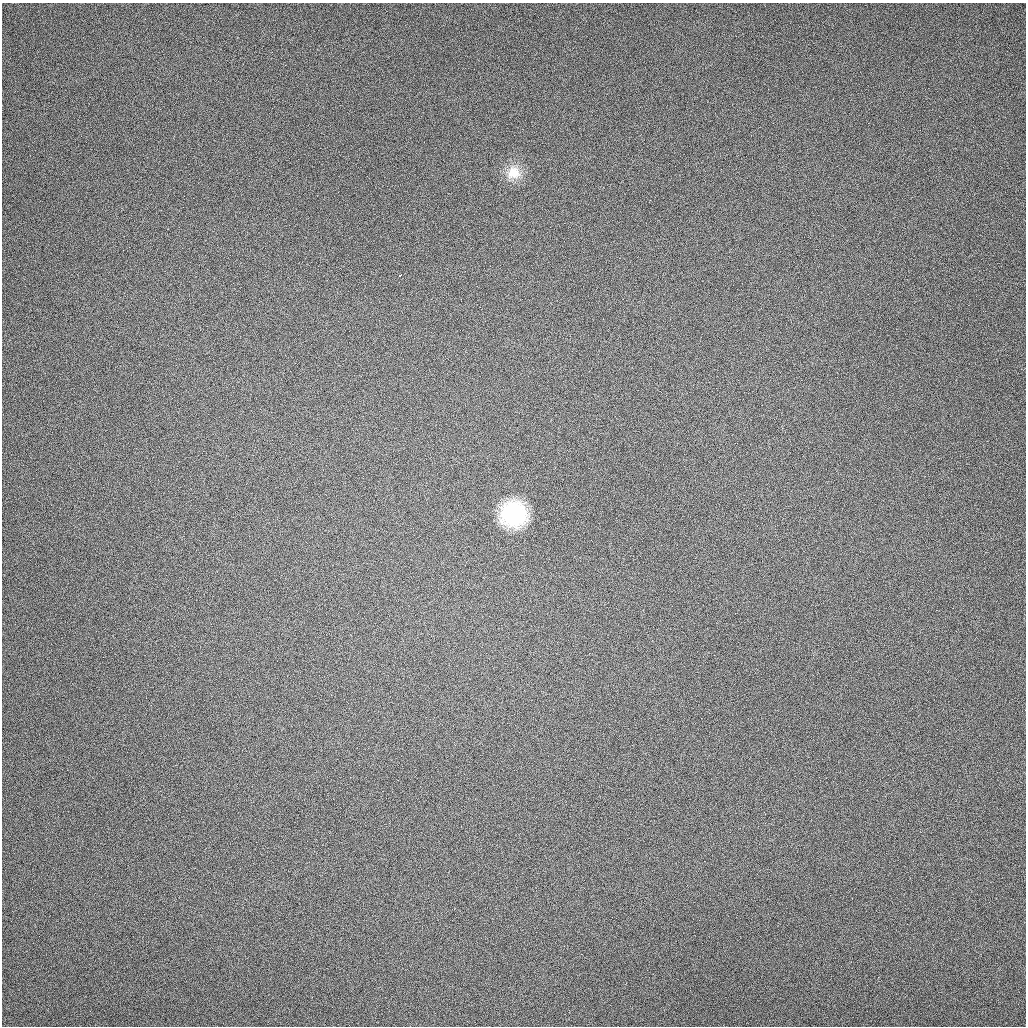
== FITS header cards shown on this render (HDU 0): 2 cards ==
NAXIS1  =                 1024 / length of data axis 1
NAXIS2  =                 1024 / length of data axis 2

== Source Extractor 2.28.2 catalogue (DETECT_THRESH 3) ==
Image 1024 x 1024 px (HDU 0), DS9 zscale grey, 1 PNG px = 1 image px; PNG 1028 x 1028 px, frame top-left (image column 1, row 1024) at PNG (2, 3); no overlay
Background 166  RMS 13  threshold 38.1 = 3 sigma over >= 5 px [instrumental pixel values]
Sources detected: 3; all 3 listed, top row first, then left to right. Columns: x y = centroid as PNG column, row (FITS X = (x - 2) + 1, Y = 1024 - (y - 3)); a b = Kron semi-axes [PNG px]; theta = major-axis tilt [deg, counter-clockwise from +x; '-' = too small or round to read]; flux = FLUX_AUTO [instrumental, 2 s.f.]
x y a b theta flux
513 173 13 13 - 18000
400 275 3 2 - 2300
513 514 19 19 - 95000